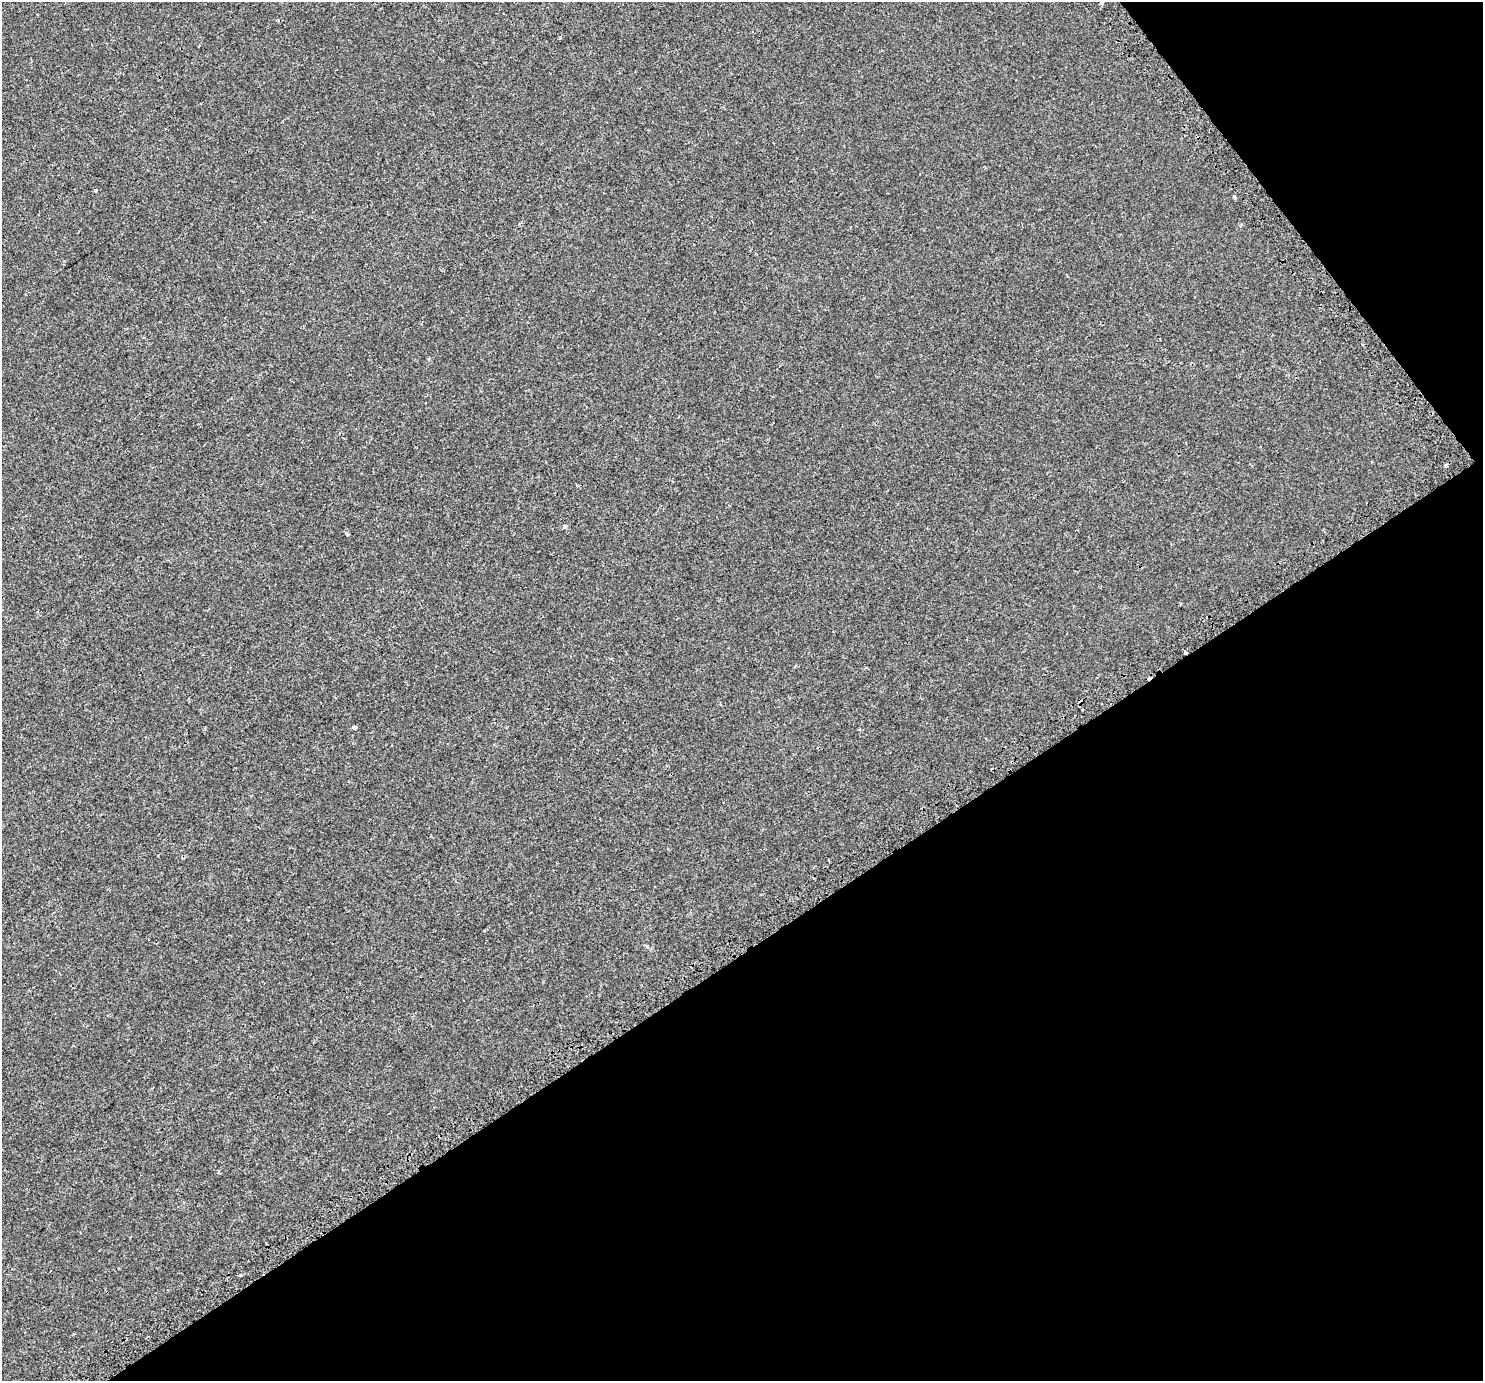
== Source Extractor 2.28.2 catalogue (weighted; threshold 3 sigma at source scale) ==
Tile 12 of 4 x 4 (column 4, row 3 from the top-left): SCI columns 4504-5984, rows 1569-2947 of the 6034 x 5956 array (HDU 1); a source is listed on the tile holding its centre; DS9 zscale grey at full resolution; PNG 1485 x 1383 px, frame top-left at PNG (2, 2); no overlay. Shown black and unused: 35% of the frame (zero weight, under 2 of 3 exposures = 3% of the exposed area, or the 3 px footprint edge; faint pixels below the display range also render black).
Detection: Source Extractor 2.28.2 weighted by HDU 2 'WHT'; one run over the whole footprint, this tile lists its part. Background -2.08e-05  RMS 0.0026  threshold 0.0119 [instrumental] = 3 sigma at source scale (4.5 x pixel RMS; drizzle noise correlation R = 1.50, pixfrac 1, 0.0396/0.0396 arcsec/px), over >= 5 px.
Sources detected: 16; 3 cosmic-ray / hot-pixel residue — not listed; the other 13 listed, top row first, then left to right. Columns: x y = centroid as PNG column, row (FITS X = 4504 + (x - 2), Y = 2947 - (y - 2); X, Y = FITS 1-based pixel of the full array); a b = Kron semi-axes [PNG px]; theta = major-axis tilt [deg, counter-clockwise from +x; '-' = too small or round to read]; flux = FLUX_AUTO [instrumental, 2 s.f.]
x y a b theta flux
1102 3 4 4 - 0.37
560 37 4 4 - 0.29
95 190 3 3 - 1.4
1235 198 4 3 - 1.3
850 227 4 2 - 0.16
1160 339 3 2 - 0.28
1446 466 4 3 - 1.4
577 486 5 3 - 0.24
565 526 4 3 - 2.3
348 534 4 3 - 0.55
355 727 4 3 - 2.8
219 1172 4 2 - 0.4
240 1275 3 3 - 1.4
Overlapping masked pixels (flux is a lower limit): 1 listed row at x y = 1446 466